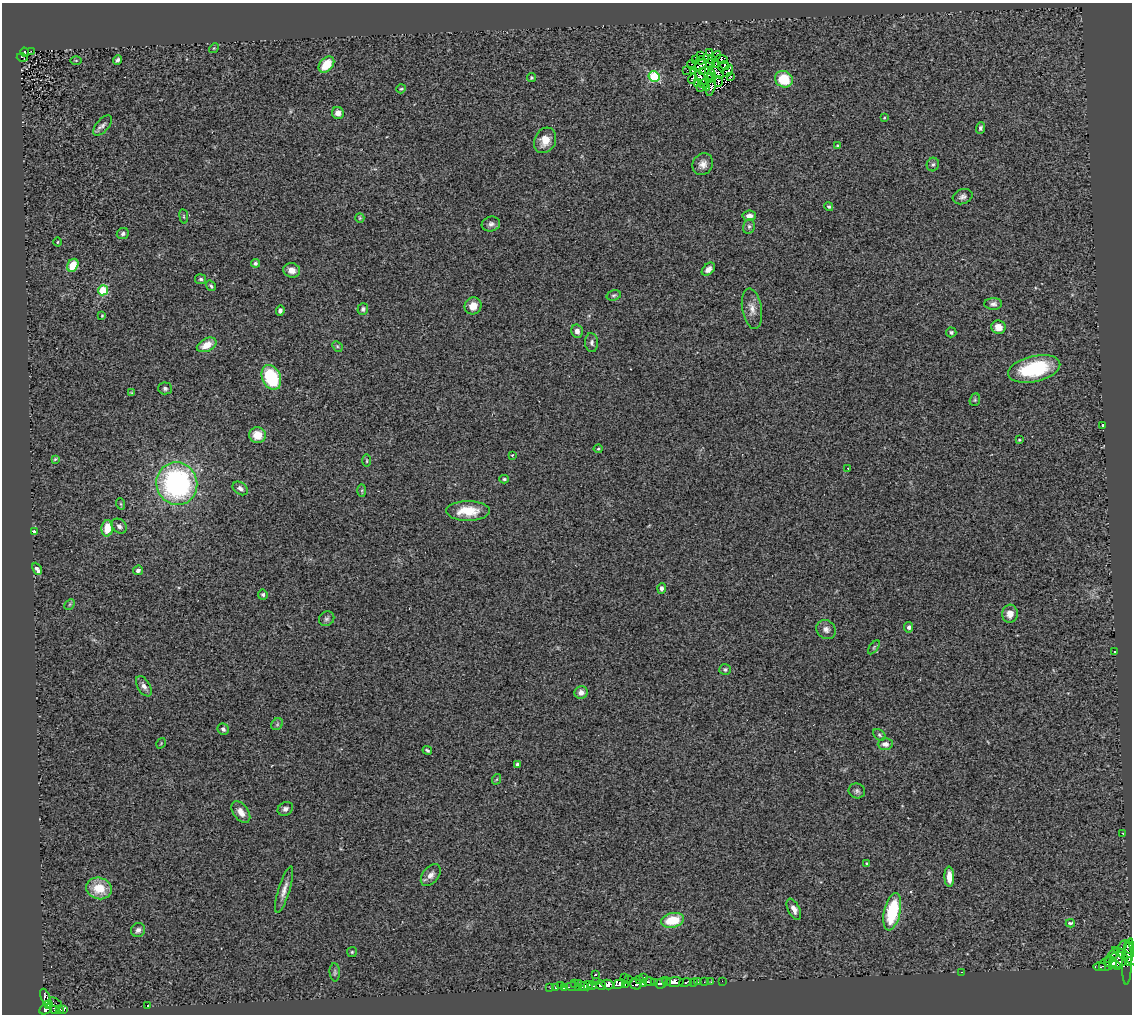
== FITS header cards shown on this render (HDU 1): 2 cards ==
NAXIS1  =                 1130
NAXIS2  =                 1012

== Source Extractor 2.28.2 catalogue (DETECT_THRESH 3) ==
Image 1130 x 1012 px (HDU 1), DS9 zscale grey, 1 PNG px = 1 image px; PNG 1134 x 1016 px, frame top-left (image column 1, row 1012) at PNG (2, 3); each listed source drawn as its Kron ellipse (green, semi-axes under 4 px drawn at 4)
Background 0.504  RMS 0.11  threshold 0.32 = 3 sigma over >= 5 px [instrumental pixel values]
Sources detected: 190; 1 with non-positive FLUX_AUTO (blend fragments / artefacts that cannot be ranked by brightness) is neither listed nor drawn; the other 189 listed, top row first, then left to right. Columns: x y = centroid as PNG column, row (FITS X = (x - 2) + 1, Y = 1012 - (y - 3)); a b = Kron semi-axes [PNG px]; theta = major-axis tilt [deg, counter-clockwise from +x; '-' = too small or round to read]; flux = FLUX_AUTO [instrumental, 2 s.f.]
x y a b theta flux
214 48 5 4 - 7
31 51 3 2 - 8
24 52 5 2 - 15
710 52 4 3 - 9.7
717 55 5 3 - 5.6
700 56 3 2 - 4.4
22 58 5 2 - 16
696 59 3 2 - 3.2
722 59 6 2 -26 7.8
76 60 6 4 0 6
118 60 5 4 - 17
701 60 4 4 - 6.6
712 60 4 3 - 10
710 64 5 2 - 7
326 65 9 6 47 170
692 65 5 2 - 2
700 65 7 3 37 5.4
715 65 3 3 - 7.2
725 65 4 2 - 6
687 70 2 2 - 8.1
693 71 3 2 - 7.3
728 71 7 3 59 15
703 72 4 3 - 5.7
717 72 8 3 -40 13
712 75 6 2 -74 11
731 76 3 2 - 6.6
654 77 5 5 - 620
531 78 4 4 - 11
701 78 8 2 -49 8.3
709 78 4 2 - 1.4
692 79 5 3 - 11
784 79 9 8 - 240
697 82 2 2 - 4.4
718 82 5 2 - 4.2
704 83 5 3 - 15
701 87 3 2 - 11
711 87 9 3 75 9.3
706 88 3 2 - 4.5
401 89 5 4 - 8
338 113 6 5 - 48
884 118 4 3 - 6.2
103 125 12 6 48 30
980 128 6 4 68 15
545 140 13 10 63 90
838 146 3 3 - 11
703 164 11 10 - 50
933 165 7 6 - 17
963 197 10 7 19 27
829 207 5 4 - 11
184 216 7 3 -82 8.8
749 216 7 5 5 39
360 218 5 4 - 8.8
491 224 9 7 15 28
749 226 7 6 - 18
123 234 6 5 - 19
58 242 4 3 - 5.8
255 263 4 4 - 13
73 265 7 5 58 150
708 269 8 5 42 42
292 270 8 7 - 59
201 279 5 5 - 15
211 286 6 4 -55 12
103 290 5 5 - 320
614 295 7 5 16 13
993 304 9 6 2 23
473 306 9 8 - 74
363 309 6 5 - 19
752 309 20 9 -80 69
280 310 5 4 - 18
102 315 4 3 - 6.9
998 327 7 7 - 65
577 331 7 5 -75 33
951 332 5 5 - 13
592 343 9 6 -85 24
207 345 10 6 25 89
337 346 6 4 -46 11
1034 369 26 13 13 510
271 377 13 9 -65 430
165 388 7 6 - 18
132 393 4 3 - 9.3
975 400 6 5 - 10
1103 425 3 3 - 30
257 435 8 8 - 120
1019 440 3 3 - 6.5
598 449 4 4 - 7.6
512 455 3 3 - 14
55 459 3 3 - 8.6
367 461 6 3 -90 7.8
848 469 3 2 - 3.9
504 479 4 3 - 12
177 484 21 20 - 1500
240 488 8 6 -34 27
362 490 6 3 -90 9
121 504 6 4 -71 9.4
468 511 22 10 0 180
119 526 8 6 -42 25
107 528 8 5 86 130
34 532 3 3 - 230
37 569 6 3 -62 100
138 570 5 4 - 23
662 588 5 4 - 24
263 595 5 5 - 13
70 604 6 4 46 10
1010 614 9 8 - 60
327 619 8 7 - 19
909 627 5 4 - 25
826 629 10 9 - 35
874 647 8 4 55 9.6
1115 651 3 3 - 14
725 669 6 5 - 14
144 686 11 6 -59 32
581 692 7 6 - 44
277 724 6 5 - 13
223 729 6 5 - 22
879 735 7 5 -41 14
161 743 6 3 57 6.5
885 744 7 6 - 39
427 750 5 3 - 11
517 764 3 3 - 17
497 779 5 3 - 6.2
857 791 8 7 - 22
285 809 8 6 32 24
241 812 12 7 -53 54
1123 833 3 2 - 4.9
867 863 4 3 - 7.8
431 875 12 8 51 44
949 877 10 4 -87 79
99 888 13 10 -16 180
284 890 24 5 73 54
794 909 11 6 -64 41
892 912 19 8 78 430
672 920 11 7 12 230
1070 923 4 3 - 34
138 930 7 6 - 29
1125 950 10 7 82 660
352 952 5 5 - 9.4
1129 952 14 4 84 610
1112 956 10 3 45 220
1128 957 18 4 -30 840
1116 960 12 7 13 850
1112 963 3 2 - 200
1127 963 21 5 89 530
1108 964 9 6 23 1200
1116 965 5 3 - 200
1099 967 6 3 -3 150
335 972 9 5 -86 14
962 972 3 2 - 22
595 975 3 2 - 8.6
644 977 2 2 - 15
624 978 2 2 - 44
628 979 2 2 - 17
640 980 3 2 - 50
596 981 2 2 - 81
722 981 2 2 - 8.7
649 982 6 3 -1 87
655 982 4 2 - 37
666 982 4 3 - 180
674 982 9 4 3 910
694 982 3 2 - 9.2
698 982 2 2 - 8.9
704 982 3 2 - 20
711 982 3 2 - 14
574 983 2 2 - 19
643 983 4 2 - 140
662 983 6 4 44 760
685 983 6 3 10 57
579 984 2 2 - 11
619 984 6 4 23 300
635 984 6 5 - 290
592 985 4 3 - 270
601 985 5 4 - 300
608 985 6 4 -14 300
625 985 4 3 - 150
560 986 2 2 - 6.9
584 986 4 3 - 270
588 986 5 3 - 260
573 987 7 3 -2 93
578 987 3 2 - 41
550 988 2 2 - 6
555 988 3 2 - 6.1
564 988 3 3 - 160
46 998 10 4 -69 130
55 1003 7 3 -26 36
49 1005 3 2 - 16
147 1006 3 3 - 16
45 1009 7 5 27 330
54 1009 3 3 - 160
64 1009 3 3 - 39
59 1010 4 3 - 130
At the frame edge (FLAGS 8, measured only in part): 2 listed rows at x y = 1129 952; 1128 957
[1 non-positive-flux detection neither listed nor drawn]